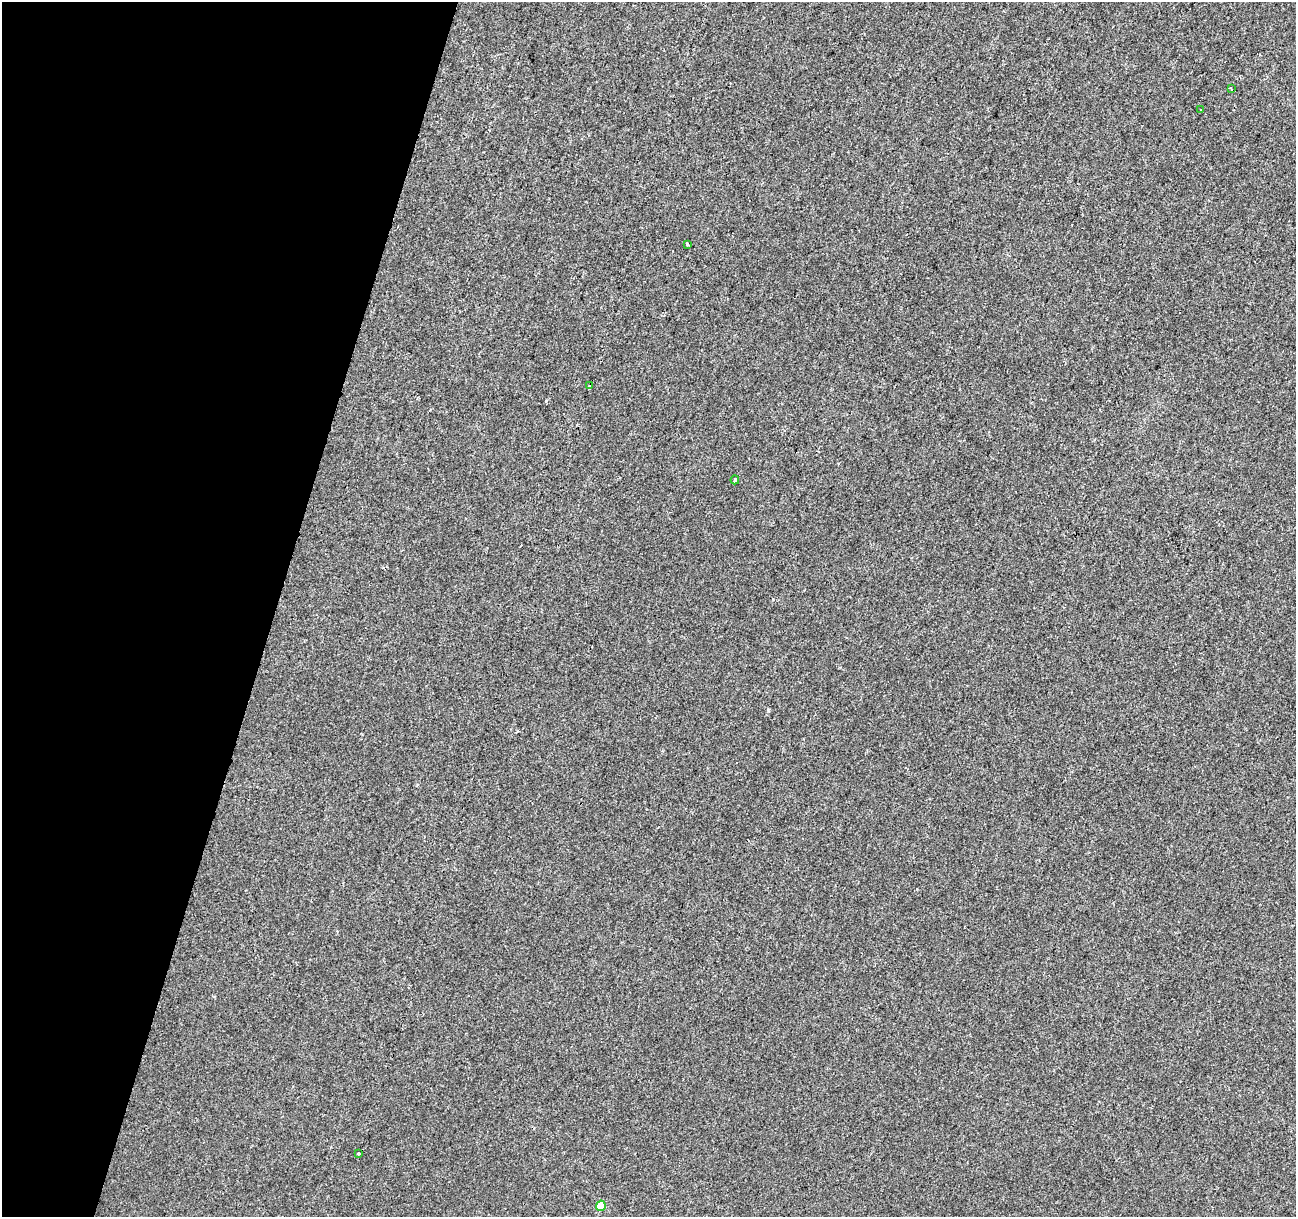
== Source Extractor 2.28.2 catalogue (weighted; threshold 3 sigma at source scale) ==
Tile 9 of 4 x 4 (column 1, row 3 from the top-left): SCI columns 1-1294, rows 1436-2650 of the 5184 x 5363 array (HDU 1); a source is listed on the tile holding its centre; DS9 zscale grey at full resolution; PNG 1298 x 1219 px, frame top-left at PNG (2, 2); each listed source drawn as its Kron ellipse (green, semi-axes under 4 px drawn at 4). Shown black and unused: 21% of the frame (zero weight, under 2 of 3 exposures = <1% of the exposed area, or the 3 px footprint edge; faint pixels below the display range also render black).
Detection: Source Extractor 2.28.2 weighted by HDU 2 'WHT'; one run over the whole footprint, this tile lists its part. Background -2.43e-04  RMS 0.0042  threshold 0.0191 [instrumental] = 3 sigma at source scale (4.5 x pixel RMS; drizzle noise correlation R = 1.50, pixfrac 1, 0.0396/0.0396 arcsec/px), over >= 5 px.
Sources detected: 8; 1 cosmic-ray / hot-pixel residue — neither listed nor drawn; the other 7 listed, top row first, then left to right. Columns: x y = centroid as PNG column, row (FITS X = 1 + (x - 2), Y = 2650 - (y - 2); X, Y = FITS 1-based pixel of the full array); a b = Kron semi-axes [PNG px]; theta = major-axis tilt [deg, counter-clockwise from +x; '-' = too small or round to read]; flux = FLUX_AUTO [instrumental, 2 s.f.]
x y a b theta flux
1231 89 4 2 - 0.34
1200 110 3 2 - 0.32
687 244 3 3 - 1.6
590 386 3 2 - 0.56
735 480 4 3 - 1.4
359 1154 3 3 - 0.76
601 1206 5 4 - 8.7